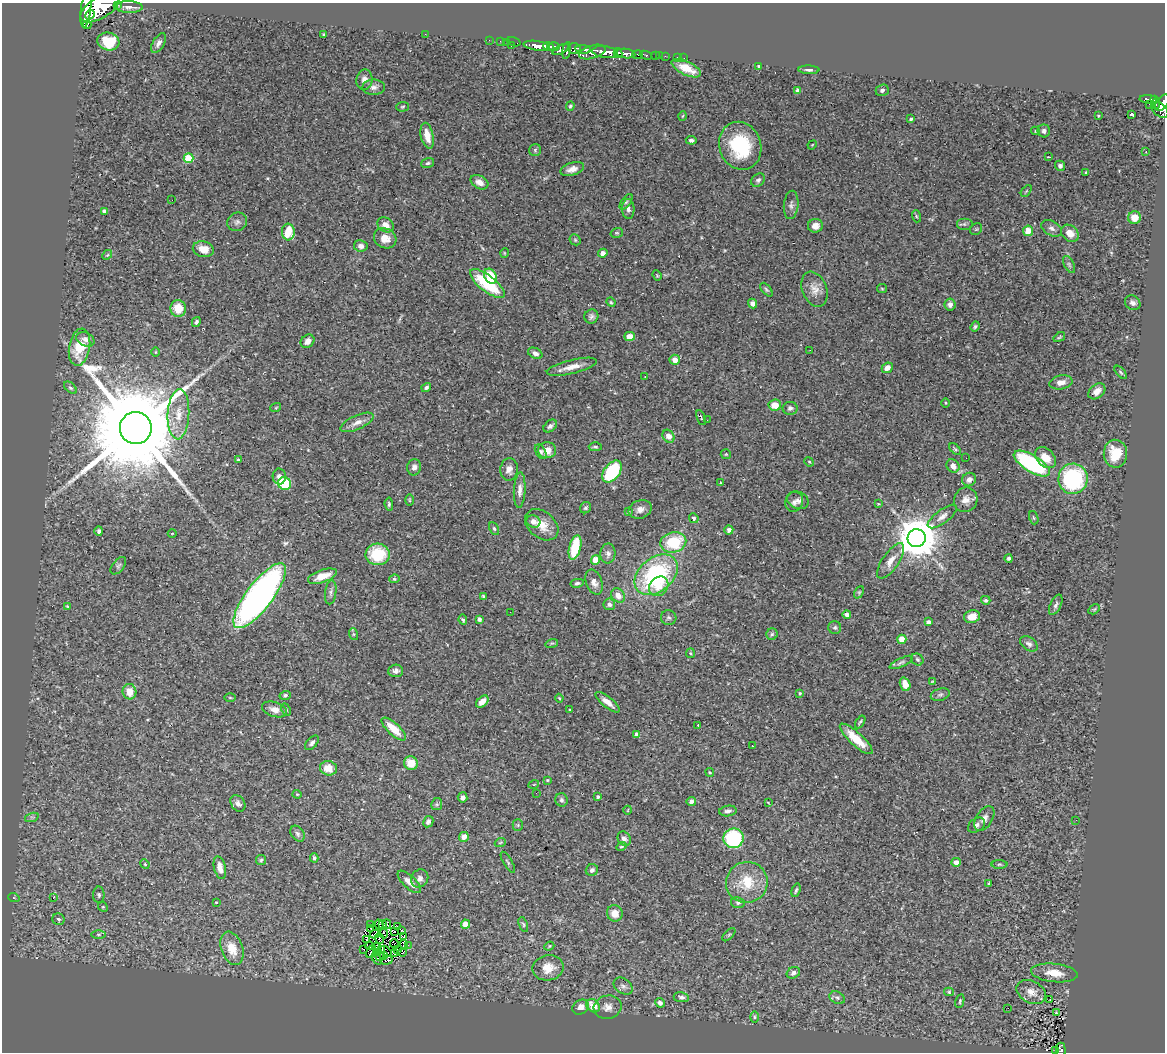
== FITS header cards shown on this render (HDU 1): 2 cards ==
NAXIS1  =                 1163
NAXIS2  =                 1050

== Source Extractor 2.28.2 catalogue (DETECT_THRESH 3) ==
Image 1163 x 1050 px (HDU 1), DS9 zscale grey, 1 PNG px = 1 image px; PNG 1167 x 1054 px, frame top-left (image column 1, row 1050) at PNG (2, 3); each listed source drawn as its Kron ellipse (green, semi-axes under 4 px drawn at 4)
Background 0.888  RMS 0.095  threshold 0.286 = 3 sigma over >= 5 px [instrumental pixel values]
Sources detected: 345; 4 with non-positive FLUX_AUTO (blend fragments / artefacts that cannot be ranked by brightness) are neither listed nor drawn; the other 341 listed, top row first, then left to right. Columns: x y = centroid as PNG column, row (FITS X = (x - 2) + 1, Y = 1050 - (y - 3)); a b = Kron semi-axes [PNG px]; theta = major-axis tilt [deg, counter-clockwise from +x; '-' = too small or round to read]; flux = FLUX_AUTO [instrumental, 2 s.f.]
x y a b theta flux
117 5 3 2 - 99
129 7 14 6 -2 32
100 8 22 10 32 6400
86 10 18 5 83 4100
90 15 5 4 - 1200
87 25 4 3 - 180
324 34 3 2 - 6.8
425 34 2 2 - 30
489 40 2 2 - 11
108 41 11 8 -15 230
500 41 3 2 - 9.3
507 42 2 2 - 16
514 42 7 3 -18 16
159 43 11 5 59 29
511 46 3 2 - 71
537 46 13 4 -8 1500
548 47 5 4 - 950
554 47 6 3 0 670
574 49 7 5 -20 620
583 49 8 4 -5 370
561 50 9 4 25 440
567 51 9 3 79 530
592 52 14 6 16 1200
605 52 13 6 -8 3100
618 53 5 4 - 840
626 54 10 4 -7 1300
637 55 5 4 - 240
646 55 6 3 -24 180
656 55 3 3 - 38
660 56 2 2 - 8.7
665 56 3 2 - 11
678 57 3 2 - 14
684 58 2 2 - 4.7
759 66 4 4 - 10
686 68 16 7 -26 120
809 70 10 4 -2 18
364 80 10 8 80 35
374 87 11 7 0 31
882 90 7 5 21 19
798 91 4 4 - 46
1149 99 9 3 -5 170
1154 100 3 3 - 180
1162 103 9 5 51 550
1149 104 3 2 - 5.8
1156 104 5 3 - 88
570 106 5 4 - 9.8
403 107 6 4 4 9.4
1160 110 10 6 -42 480
1131 114 4 3 - 22
683 116 4 3 - 5.5
1098 116 3 2 - 7.8
911 119 3 3 - 10
1035 131 4 4 - 7.9
1044 131 6 6 - 24
427 136 13 6 -77 83
691 140 5 4 - 16
812 145 5 4 - 6.1
740 146 24 21 -71 410
535 150 6 6 - 11
1146 152 3 2 - 4.1
1049 157 4 2 - 9.5
189 158 5 4 - 290
428 163 7 5 17 12
1060 166 5 4 - 16
572 169 12 6 17 43
1086 172 3 3 - 11
758 180 7 6 - 17
479 182 9 6 -28 41
1026 191 7 3 53 7.6
172 200 2 2 - 30
626 202 9 4 54 15
791 205 14 7 85 26
628 209 10 6 -86 24
104 211 4 4 - 19
916 216 6 4 -72 8.6
1134 218 6 6 - 78
237 222 10 9 - 27
964 224 8 6 0 15
386 225 9 7 -38 53
815 226 7 7 - 48
1052 228 11 7 -29 28
976 229 6 5 - 9.2
1028 231 5 5 - 98
288 232 8 6 -85 170
617 233 6 4 18 8.1
1070 233 10 7 -40 50
385 238 11 10 - 71
575 240 6 5 - 9.7
361 246 7 5 -8 34
203 249 10 8 -12 81
504 253 5 3 - 5.6
603 253 5 4 - 36
107 255 5 4 - 6.7
1069 264 9 5 -63 13
657 275 5 4 - 7.3
490 276 8 6 -62 190
487 284 21 8 -38 340
814 289 18 12 -68 65
882 289 5 4 - 7.4
766 290 8 4 -49 11
611 302 5 4 - 7.4
752 303 5 4 - 23
1133 303 8 6 -36 23
950 305 6 5 - 24
178 308 8 7 - 110
591 316 7 7 - 19
196 322 5 3 - 12
975 327 5 4 - 12
630 336 5 4 - 51
1059 337 6 3 33 7.2
85 339 9 7 -25 35
308 341 7 6 - 34
80 347 19 10 80 210
810 350 2 2 - 2.9
156 352 4 3 - 4.4
535 353 7 5 -25 26
675 360 5 5 - 56
572 367 26 7 14 75
887 368 6 5 - 45
1121 372 8 4 -49 9.9
645 377 3 2 - 8.8
1061 382 12 7 11 44
426 387 5 4 - 14
70 388 7 4 -43 12
1097 391 9 6 39 39
945 403 4 3 - 5.7
775 405 6 5 - 84
276 407 5 3 - 5.7
790 408 7 6 - 18
178 414 25 11 87 130
701 418 8 3 -68 6.3
707 420 2 2 - 4.1
357 422 18 7 24 50
550 426 7 5 42 19
136 428 16 16 - 170000
668 436 7 5 -57 53
595 447 6 4 1 10
955 449 7 4 -45 11
547 450 9 8 - 72
541 452 8 5 -59 15
726 454 5 5 - 7.1
1115 454 14 11 -88 160
966 458 2 2 - 5.2
1045 458 12 8 -47 90
238 460 3 3 - 8
809 462 5 4 - 6.7
1032 464 20 8 -31 750
953 466 7 6 - 44
414 467 8 7 - 31
509 469 11 8 84 39
612 472 12 7 53 400
279 477 8 6 -87 31
1073 479 15 14 - 680
969 480 7 6 - 28
285 483 7 6 - 320
720 483 3 3 - 6.3
520 490 18 6 87 40
409 500 5 3 - 6.6
798 500 11 8 -23 28
966 500 12 11 - 54
794 502 10 8 72 27
389 504 6 4 -85 13
878 504 3 2 - 4.9
586 508 6 5 - 13
640 509 12 9 20 43
628 512 3 3 - 6.9
942 516 17 6 37 37
694 518 5 4 - 14
1034 518 7 4 -73 9.9
533 521 7 6 - 38
542 525 19 13 -39 94
494 529 7 4 -62 11
729 530 4 4 - 24
99 531 5 4 - 17
172 533 4 3 - 5.1
917 538 9 9 - 24000
673 542 13 10 13 300
575 547 12 6 77 270
378 554 12 10 -6 270
608 554 10 7 88 29
1009 558 4 3 - 14
595 560 4 4 - 93
891 561 20 8 56 65
118 566 10 5 51 14
656 575 24 17 40 830
322 576 15 6 18 94
394 579 5 4 - 11
594 582 13 8 -70 46
577 583 7 4 11 12
659 586 10 9 - 89
331 592 12 5 82 21
859 592 6 4 65 8.4
618 595 7 6 - 54
260 596 39 13 53 2900
483 596 4 3 - 8.2
986 600 5 4 - 14
609 604 6 6 - 20
1056 605 11 5 64 18
67 606 3 2 - 4.5
1094 609 6 4 31 7.4
510 612 2 2 - 4
847 614 4 4 - 24
972 617 8 6 14 72
669 618 8 7 - 15
479 619 4 3 - 22
463 620 5 4 - 11
928 622 4 4 - 24
835 627 6 6 - 14
353 634 6 4 -72 7.9
772 634 6 5 - 12
902 639 4 4 - 82
552 643 6 4 17 7
1029 644 10 6 -34 24
690 653 5 4 - 7.8
917 659 6 5 - 12
901 662 12 4 25 15
396 671 7 6 - 24
933 681 4 3 - 4.8
905 684 7 5 -70 66
129 692 8 7 - 76
800 693 4 3 - 8.4
285 695 6 4 16 14
940 695 10 6 15 18
230 698 6 4 -1 7.6
559 698 4 3 - 5.8
482 702 7 4 42 57
608 702 15 5 -39 48
274 709 13 7 -18 45
286 710 6 4 -63 9.3
570 710 3 2 - 5.5
860 722 7 3 58 8.7
698 725 3 3 - 5.4
394 729 15 6 -43 110
637 734 4 4 - 27
856 739 21 6 -43 140
312 743 9 5 46 17
752 746 2 2 - 3.9
411 763 7 6 - 99
328 768 8 7 - 78
710 772 4 3 - 5.7
547 780 3 3 - 5.4
534 784 5 3 - 5.6
536 793 2 2 - 4
297 794 4 4 - 6.6
463 797 5 5 - 22
598 797 4 3 - 10
561 800 6 6 - 14
691 801 4 4 - 18
768 802 4 2 - 4.3
238 803 9 6 -53 28
437 804 6 5 - 12
628 810 4 3 - 4.6
728 811 8 5 9 22
32 817 7 4 17 16
984 818 14 8 57 36
1076 820 2 2 - 3.7
428 822 6 5 - 21
518 825 5 5 - 11
976 825 9 6 35 23
298 834 8 6 -57 18
464 837 5 5 - 54
733 838 10 10 - 470
624 839 7 6 - 29
500 843 5 3 - 6.3
621 846 5 4 - 8.1
314 858 4 3 - 11
261 860 5 5 - 10
508 862 12 3 -59 10
956 862 5 4 - 38
145 864 5 4 - 6.3
999 864 8 4 0 9
220 868 11 6 -76 50
592 870 6 5 - 20
420 878 9 8 - 33
409 882 15 6 -43 50
747 882 21 20 - 200
989 884 3 3 - 15
796 890 7 3 73 10
99 895 8 5 90 17
14 898 6 3 -20 7.9
53 898 3 2 - 35
216 902 3 2 - 6
738 903 7 5 -10 16
103 907 5 4 - 7.6
615 913 8 7 - 63
58 919 6 5 - 15
379 924 5 2 - 14
383 924 2 2 - 8.6
387 924 5 2 - 6.8
465 924 4 4 - 69
371 925 2 2 - 4.5
523 925 8 4 -69 9.8
397 927 4 2 - 15
371 929 3 2 - 6.7
402 930 3 2 - 6.1
394 931 3 2 - 1.2
98 934 7 3 0 8.7
375 934 5 2 - 3.9
384 934 4 2 - 3.8
729 935 8 3 45 9
404 936 3 2 - 3.2
380 938 5 2 - 8.1
367 939 3 2 - 4.2
394 944 5 2 - 3.8
404 945 5 2 - 7.9
408 945 2 2 - 5.8
370 946 4 2 - 1.2
549 946 5 4 - 7.9
377 947 5 2 - 9.1
232 948 17 10 -70 120
363 949 3 2 - 2.6
381 949 3 2 - 3
397 950 3 2 - 4
371 951 7 2 66 4.9
386 951 7 2 -45 2.9
376 952 3 2 - 6.7
402 952 4 3 - 14
394 953 3 2 - 7.5
384 956 4 2 - 5.4
380 957 4 2 - 12
377 959 6 2 -53 9.6
386 960 6 4 10 16
548 968 15 12 10 92
793 973 7 5 29 17
1054 973 23 9 -6 100
623 986 10 7 -36 24
949 992 5 4 - 12
1031 992 15 11 -26 62
681 997 8 5 -7 17
837 998 8 6 -28 18
1050 1000 3 2 - 6.4
960 1001 7 4 77 9.3
660 1003 5 4 - 22
593 1006 7 6 - 91
581 1007 9 7 34 43
608 1007 14 11 13 48
1008 1008 2 2 - 5.2
1056 1013 3 2 - 6.9
754 1017 6 4 -90 9.8
1055 1050 2 2 - 7.9
1061 1050 7 4 -85 120
At the frame edge (FLAGS 8, measured only in part): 4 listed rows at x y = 100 8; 86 10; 1162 103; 1061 1050
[4 non-positive-flux detections neither listed nor drawn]